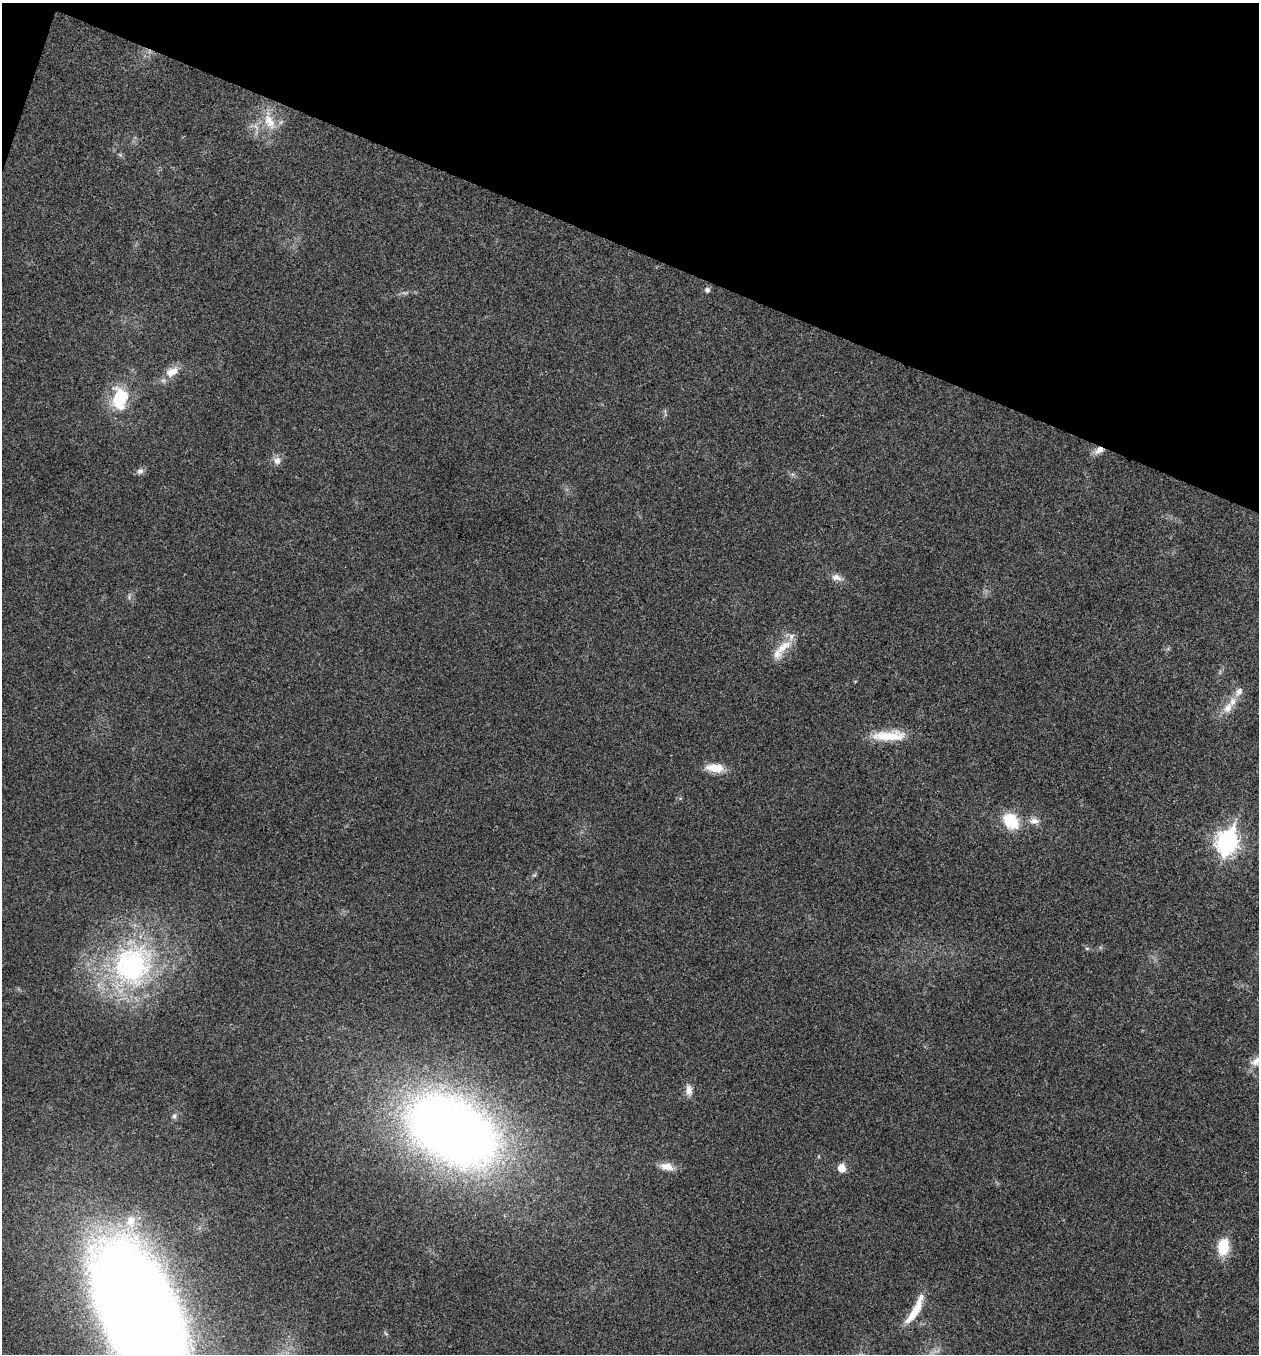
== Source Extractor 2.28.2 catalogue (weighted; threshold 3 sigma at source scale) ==
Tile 2 of 4 x 4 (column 2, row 1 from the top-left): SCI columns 1394-2650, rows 4063-5414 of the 5432 x 5417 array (HDU 1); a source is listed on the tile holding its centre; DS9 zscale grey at full resolution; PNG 1261 x 1356 px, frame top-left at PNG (2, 3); no overlay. Shown black and unused: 19% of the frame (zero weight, under 3 of 4 exposures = <1% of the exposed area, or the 3 px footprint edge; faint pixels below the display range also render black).
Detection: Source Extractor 2.28.2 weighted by HDU 2 'WHT'; one run over the whole footprint, this tile lists its part. Background 0.0246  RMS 0.0041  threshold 0.0184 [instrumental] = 3 sigma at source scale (4.5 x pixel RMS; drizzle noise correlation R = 1.50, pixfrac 1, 0.05/0.05 arcsec/px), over >= 5 px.
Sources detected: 32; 2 inside a brighter listed object's ellipse — not listed separately; the other 30 listed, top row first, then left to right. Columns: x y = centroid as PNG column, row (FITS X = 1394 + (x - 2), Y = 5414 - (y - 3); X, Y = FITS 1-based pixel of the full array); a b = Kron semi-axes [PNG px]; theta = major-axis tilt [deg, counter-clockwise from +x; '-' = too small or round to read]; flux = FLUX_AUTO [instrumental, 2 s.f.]
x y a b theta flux
269 122 25 13 -61 8.3
120 155 7 5 -31 0.71
707 290 7 7 - 1.3
172 372 20 12 28 5.5
120 398 31 21 85 19
1099 450 13 8 27 3.1
277 461 11 10 - 2.5
140 471 9 8 - 1.6
836 577 14 9 -13 2.6
783 647 29 11 37 8.2
1239 692 15 9 52 2.8
1228 708 17 10 52 5.1
889 736 43 12 1 12
715 768 22 10 -6 6.9
1011 821 15 11 -51 18
1034 821 14 9 6 3
1227 843 10 8 71 230
534 875 6 4 33 0.6
1087 948 6 4 0 0.55
132 965 57 50 58 92
1256 1061 16 11 36 3.8
689 1090 15 8 -87 3
174 1116 7 6 - 1
453 1131 74 47 -29 480
666 1166 18 9 -9 4.3
841 1168 6 5 - 8
131 1221 17 12 85 7.1
1223 1247 15 9 82 15
915 1311 36 9 59 9.9
141 1314 98 46 -66 1500
Overlapping masked pixels (flux is a lower limit): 1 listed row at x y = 1099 450
Isophote crosses this tile's border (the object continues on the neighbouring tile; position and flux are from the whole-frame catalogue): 2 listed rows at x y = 1256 1061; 141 1314